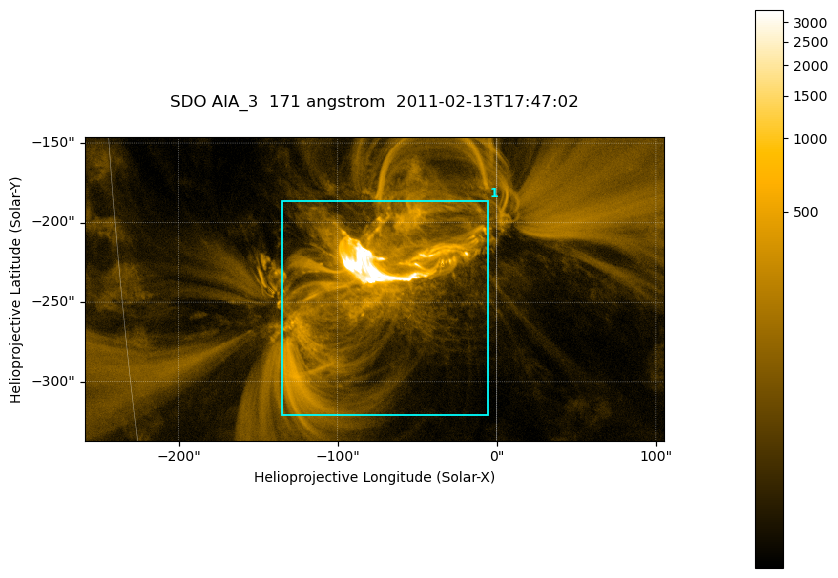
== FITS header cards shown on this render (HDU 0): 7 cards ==
TELESCOP= 'SDO     '           /
INSTRUME= 'AIA_3   '           /
WAVELNTH=                  171 /
WAVEUNIT= 'angstrom'           /
DATE-OBS= '2011-02-13T17:47:02.75' /
CTYPE1  = 'HPLN-TAN'           /
CTYPE2  = 'HPLT-TAN'           /

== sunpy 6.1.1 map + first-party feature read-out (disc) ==
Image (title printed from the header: SDO AIA_3  171 angstrom  2011-02-13T17:47:02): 607 x 318 px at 0.599 arcsec/px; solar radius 972 arcsec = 1622 px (partial field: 2.3% of the solar disc is inside the frame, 100% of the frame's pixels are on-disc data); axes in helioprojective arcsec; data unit not stated in the header (colour bar unlabelled)
Pointing: header CRPIX1/2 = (2056.06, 2043.72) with CRVAL1/2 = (0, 0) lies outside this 607 x 318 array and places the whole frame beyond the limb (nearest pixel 1.39 R_sun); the SolarSoft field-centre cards XCEN/YCEN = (-76.65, -241.7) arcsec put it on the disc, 1318 arcsec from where CRPIX/CRVAL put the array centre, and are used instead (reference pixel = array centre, CRVAL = XCEN/YCEN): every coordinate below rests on XCEN/YCEN
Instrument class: DISC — disc imager (sunpy class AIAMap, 171 A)
Bright regions (active regions / flare kernels): reference = the on-disc median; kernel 5 px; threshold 5 sigma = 201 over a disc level ~40.2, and >= 1.15x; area >= 193 px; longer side >= 4 px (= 2.4 arcsec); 1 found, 1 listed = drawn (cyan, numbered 1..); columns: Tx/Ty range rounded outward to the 2 arcsec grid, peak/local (2 s.f.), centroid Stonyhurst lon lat
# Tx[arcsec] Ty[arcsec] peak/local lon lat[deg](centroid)
1 -136..-4 -322..-186 265 -5 -21